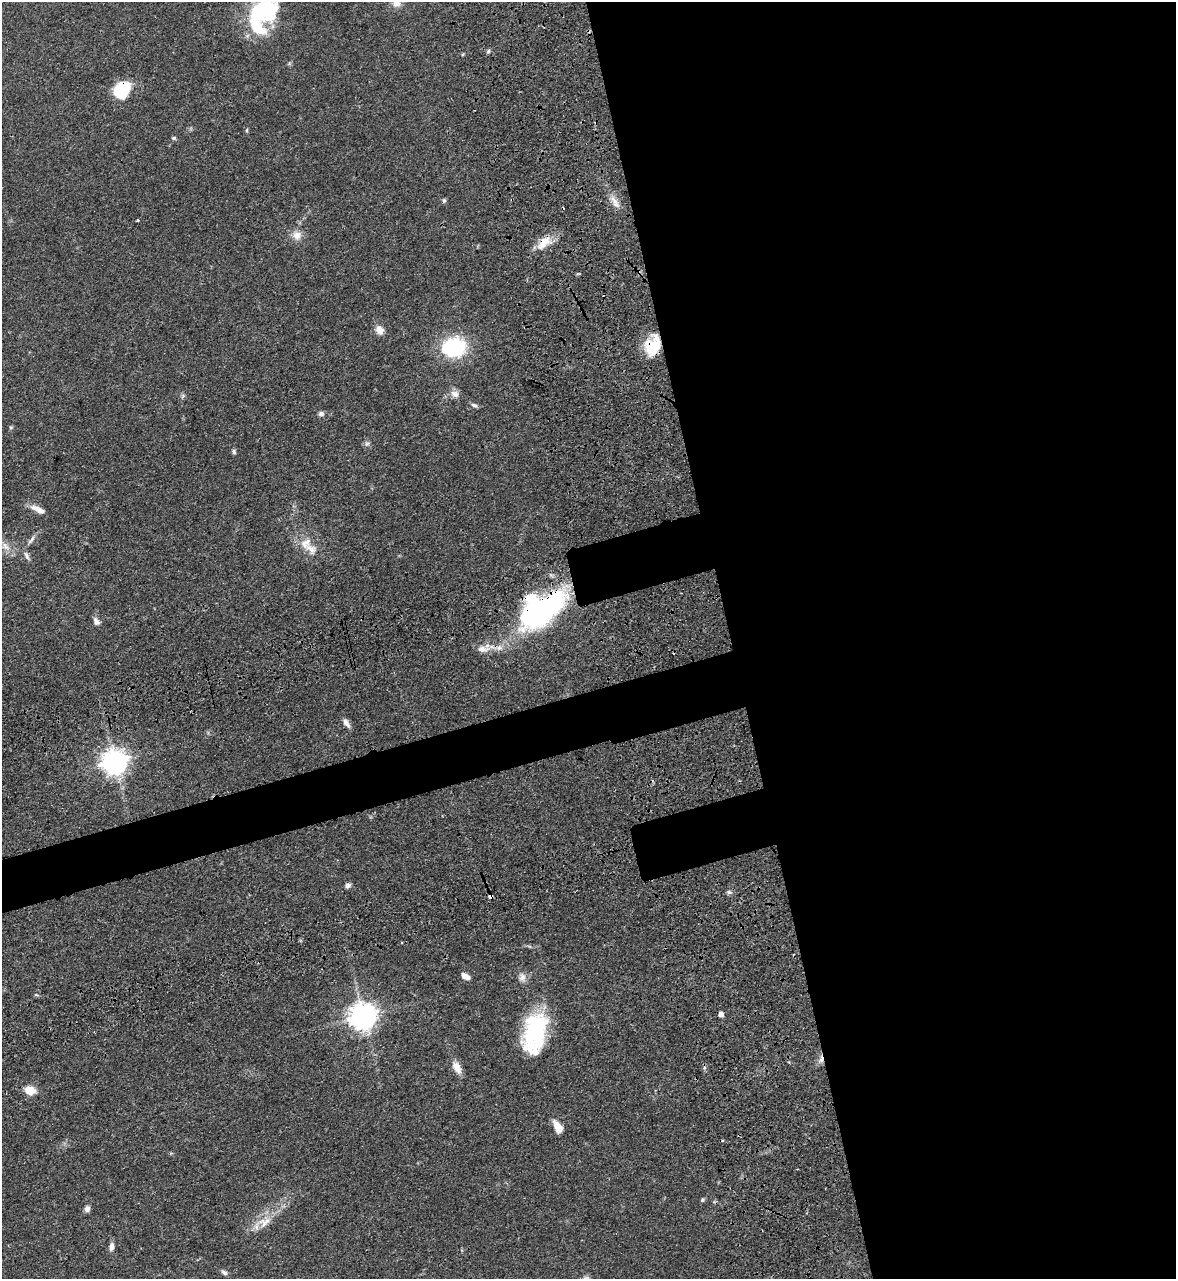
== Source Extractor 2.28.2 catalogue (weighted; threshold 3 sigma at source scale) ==
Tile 8 of 4 x 4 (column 4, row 2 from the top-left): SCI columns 3955-5128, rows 2728-4004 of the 5334 x 5453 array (HDU 1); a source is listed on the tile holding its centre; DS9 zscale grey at full resolution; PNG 1178 x 1281 px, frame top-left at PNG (2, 2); no overlay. Shown black and unused: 42% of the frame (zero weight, under 3 of 4 exposures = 11% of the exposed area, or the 3 px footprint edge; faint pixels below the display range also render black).
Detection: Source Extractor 2.28.2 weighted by HDU 2 'WHT'; one run over the whole footprint, this tile lists its part. Background 0.0519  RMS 0.0042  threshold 0.0187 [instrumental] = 3 sigma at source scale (4.5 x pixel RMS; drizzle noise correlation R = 1.50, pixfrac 1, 0.05/0.05 arcsec/px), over >= 5 px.
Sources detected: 54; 3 inside a brighter object's white glare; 1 cosmic-ray / hot-pixel residue — not listed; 3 inside a brighter listed object's ellipse — not listed separately; the other 47 listed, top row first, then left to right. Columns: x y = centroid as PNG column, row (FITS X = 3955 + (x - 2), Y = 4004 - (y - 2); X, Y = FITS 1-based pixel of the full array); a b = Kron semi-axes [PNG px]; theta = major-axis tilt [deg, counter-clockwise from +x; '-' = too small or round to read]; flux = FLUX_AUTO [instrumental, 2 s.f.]
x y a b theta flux
396 3 12 11 - 3.3
260 12 38 27 26 34
488 51 6 4 60 0.63
121 90 18 14 52 19
247 130 6 3 71 0.44
174 138 6 5 - 0.63
444 201 6 5 - 0.73
615 203 18 7 -58 3.2
137 220 3 3 - 0.7
297 235 13 12 - 3.6
544 243 24 12 41 6.7
379 330 10 8 -58 3.7
652 345 24 17 71 13
454 347 23 18 8 34
455 394 13 9 -25 2.5
474 405 9 5 -30 1
321 414 7 6 - 1.2
11 427 6 4 18 0.49
367 444 8 5 28 0.96
234 451 6 5 - 0.82
40 510 13 7 -26 2.6
31 540 15 4 48 1.6
306 543 18 12 48 5.3
6 546 13 9 -40 3.1
26 555 13 5 -68 1.4
540 610 58 31 33 93
96 621 10 7 -53 2
482 649 16 9 0 3.7
346 723 12 6 -58 2
114 762 8 8 - 410
348 885 7 6 - 1.4
729 892 6 5 - 0.85
490 896 4 4 - 6.5
465 976 9 5 -30 2.7
522 977 10 9 - 2.3
721 1014 5 5 - 1.6
363 1017 9 9 - 420
535 1031 46 23 74 39
821 1059 8 5 82 1.6
457 1067 16 8 -61 3.9
30 1090 13 10 -12 4.6
557 1126 14 8 -47 4.3
702 1200 7 4 28 0.62
87 1209 7 6 - 1.6
264 1222 22 14 24 6.8
111 1247 11 6 82 1.7
224 1272 9 5 -32 1.1
Overlapping masked pixels (flux is a lower limit): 6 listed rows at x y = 121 90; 544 243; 652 345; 540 610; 490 896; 821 1059
Isophote crosses this tile's border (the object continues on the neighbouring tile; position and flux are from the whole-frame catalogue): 2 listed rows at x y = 396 3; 260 12